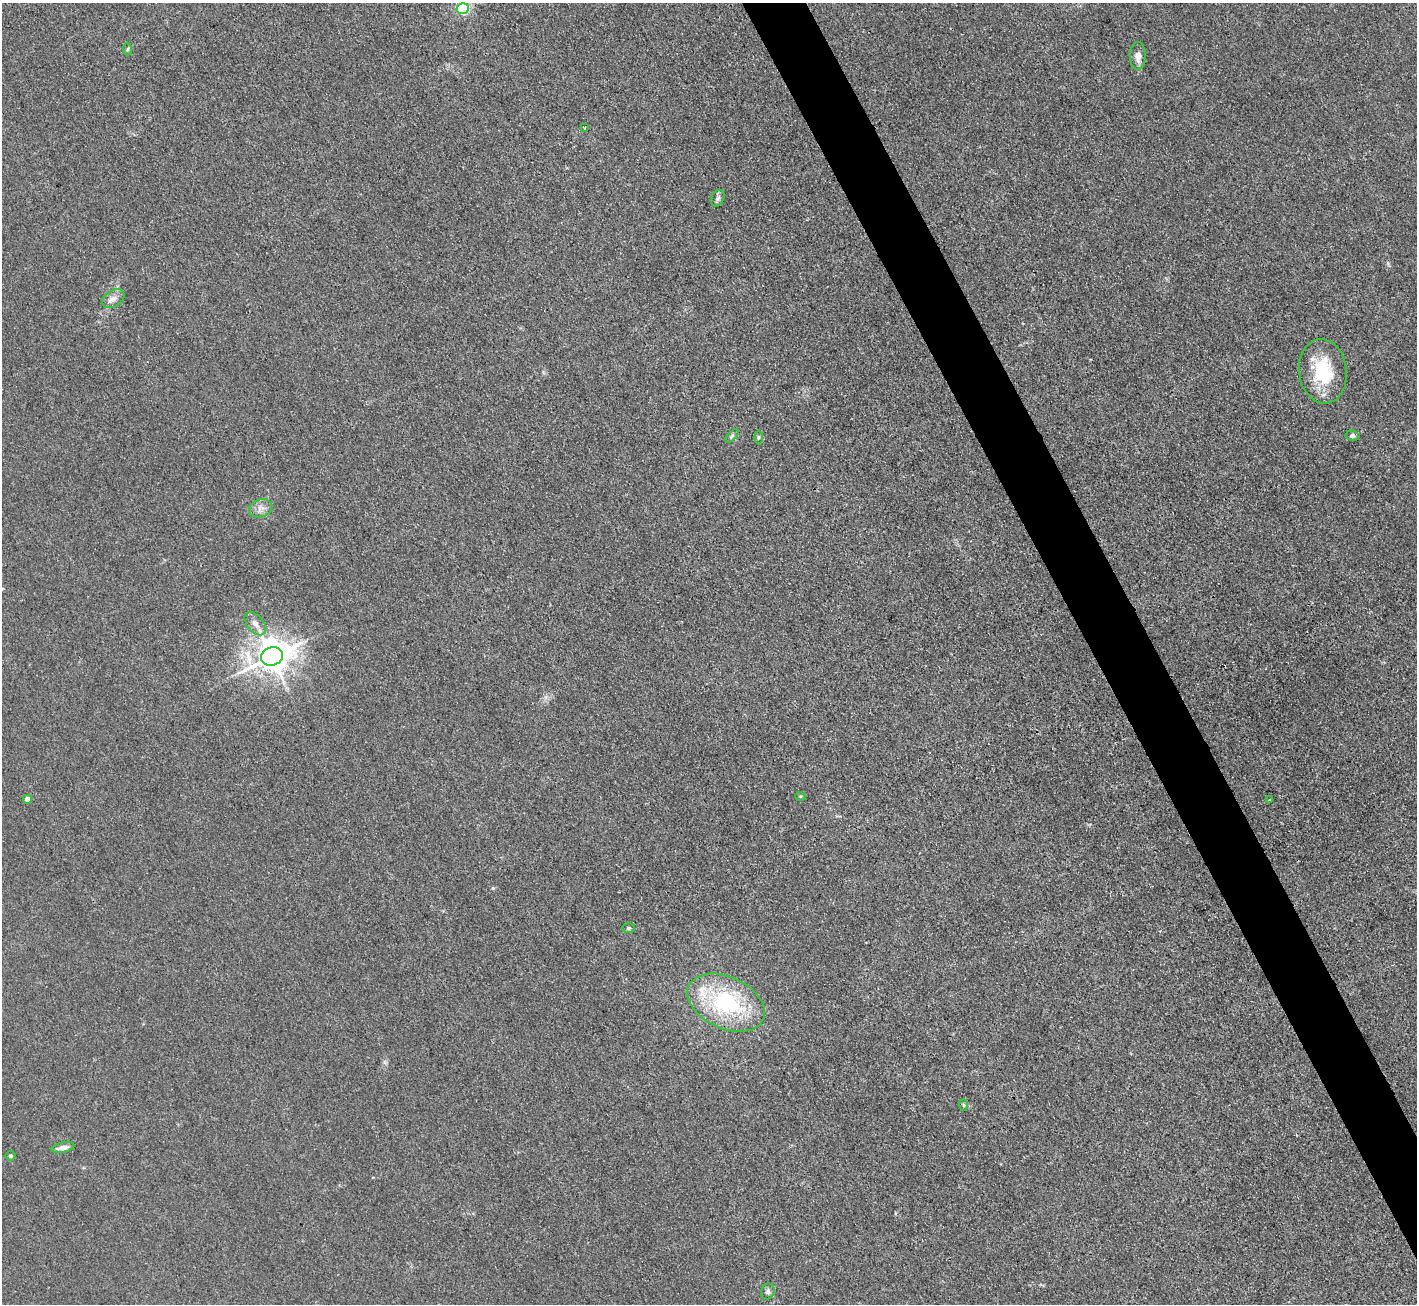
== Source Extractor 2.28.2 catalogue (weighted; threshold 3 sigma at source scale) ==
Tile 6 of 4 x 4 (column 2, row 2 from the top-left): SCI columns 1417-2831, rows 2760-4061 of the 5662 x 5652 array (HDU 1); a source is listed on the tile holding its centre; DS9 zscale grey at full resolution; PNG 1419 x 1306 px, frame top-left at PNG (2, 3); each listed source drawn as its Kron ellipse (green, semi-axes under 4 px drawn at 4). Shown black and unused: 4% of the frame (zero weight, under 3 of 4 exposures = <1% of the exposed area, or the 3 px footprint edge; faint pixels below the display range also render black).
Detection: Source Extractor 2.28.2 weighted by HDU 2 'WHT'; one run over the whole footprint, this tile lists its part. Background 0.0243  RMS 0.0047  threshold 0.0209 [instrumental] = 3 sigma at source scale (4.5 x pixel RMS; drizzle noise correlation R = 1.50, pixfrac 1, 0.05/0.05 arcsec/px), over >= 5 px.
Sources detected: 23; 1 inside a brighter listed object's ellipse — not listed separately; the other 22 listed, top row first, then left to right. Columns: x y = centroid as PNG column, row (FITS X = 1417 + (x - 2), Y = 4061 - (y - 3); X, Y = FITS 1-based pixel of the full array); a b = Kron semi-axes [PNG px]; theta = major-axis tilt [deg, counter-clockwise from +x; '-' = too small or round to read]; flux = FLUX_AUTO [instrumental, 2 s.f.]
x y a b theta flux
462 9 6 5 - 52
127 49 6 4 88 0.75
1138 56 14 8 -89 3.7
585 128 3 2 - 0.5
718 198 9 6 62 1.3
113 299 12 8 33 2.8
1323 371 32 24 -83 25
732 436 9 3 46 0.75
1352 436 6 5 - 1.3
758 437 7 4 -89 0.6
261 508 12 8 19 3
255 624 13 8 -50 3.2
272 656 11 9 20 910
800 796 5 3 - 0.46
27 799 4 4 - 3.4
1270 799 3 3 - 0.79
628 928 6 5 - 0.84
726 1003 41 26 -24 50
964 1105 6 4 -87 0.51
63 1148 12 5 11 2.5
10 1156 5 5 - 0.78
768 1291 8 6 68 1.3
Unlisted compact peaks at least as high as the median listed source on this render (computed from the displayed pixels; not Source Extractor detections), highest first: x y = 493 888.